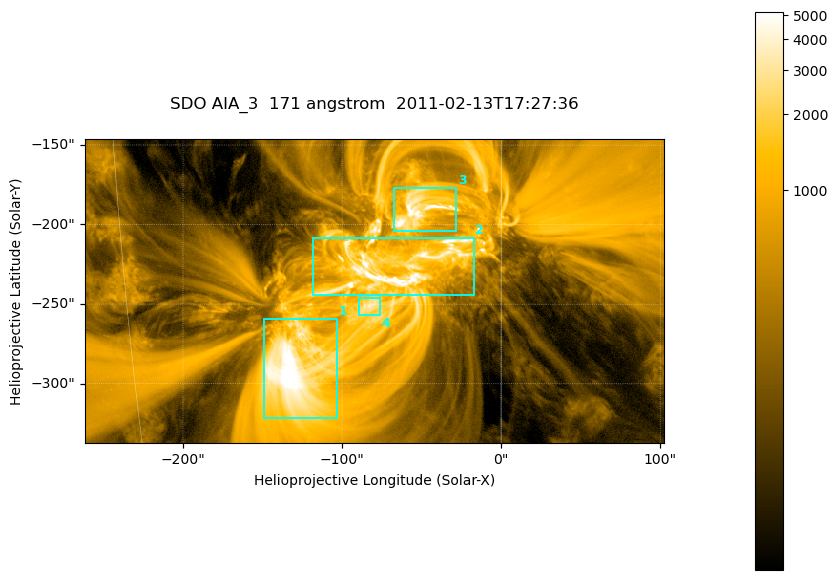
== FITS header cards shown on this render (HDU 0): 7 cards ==
TELESCOP= 'SDO     '           /
INSTRUME= 'AIA_3   '           /
WAVELNTH=                  171 /
WAVEUNIT= 'angstrom'           /
DATE-OBS= '2011-02-13T17:27:36.34' /
CTYPE1  = 'HPLN-TAN'           /
CTYPE2  = 'HPLT-TAN'           /

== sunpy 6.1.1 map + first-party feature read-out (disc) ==
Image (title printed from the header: SDO AIA_3  171 angstrom  2011-02-13T17:27:36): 607 x 318 px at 0.599 arcsec/px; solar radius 972 arcsec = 1622 px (partial field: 2.3% of the solar disc is inside the frame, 100% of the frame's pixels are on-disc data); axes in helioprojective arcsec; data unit not stated in the header (colour bar unlabelled)
Pointing: header CRPIX1/2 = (2056.06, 2043.72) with CRVAL1/2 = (0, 0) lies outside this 607 x 318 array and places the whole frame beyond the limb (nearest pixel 1.39 R_sun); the SolarSoft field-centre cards XCEN/YCEN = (-79.43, -241.7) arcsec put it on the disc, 1316 arcsec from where CRPIX/CRVAL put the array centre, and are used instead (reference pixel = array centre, CRVAL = XCEN/YCEN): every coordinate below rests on XCEN/YCEN
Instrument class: DISC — disc imager (sunpy class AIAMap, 171 A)
Bright regions (active regions / flare kernels): reference = the on-disc median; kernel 5 px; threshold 5 sigma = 1830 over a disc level ~360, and >= 1.15x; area >= 193 px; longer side >= 4 px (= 2.4 arcsec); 4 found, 4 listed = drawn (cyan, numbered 1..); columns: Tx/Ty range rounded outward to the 2 arcsec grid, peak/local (2 s.f.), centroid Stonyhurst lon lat
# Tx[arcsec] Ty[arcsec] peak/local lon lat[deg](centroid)
1 -150..-102 -322..-258 17 -8 -24
2 -118..-16 -244..-208 18 -4 -20
3 -68..-28 -204..-176 14 -3 -18
4 -90..-76 -258..-246 9.2 -5 -22